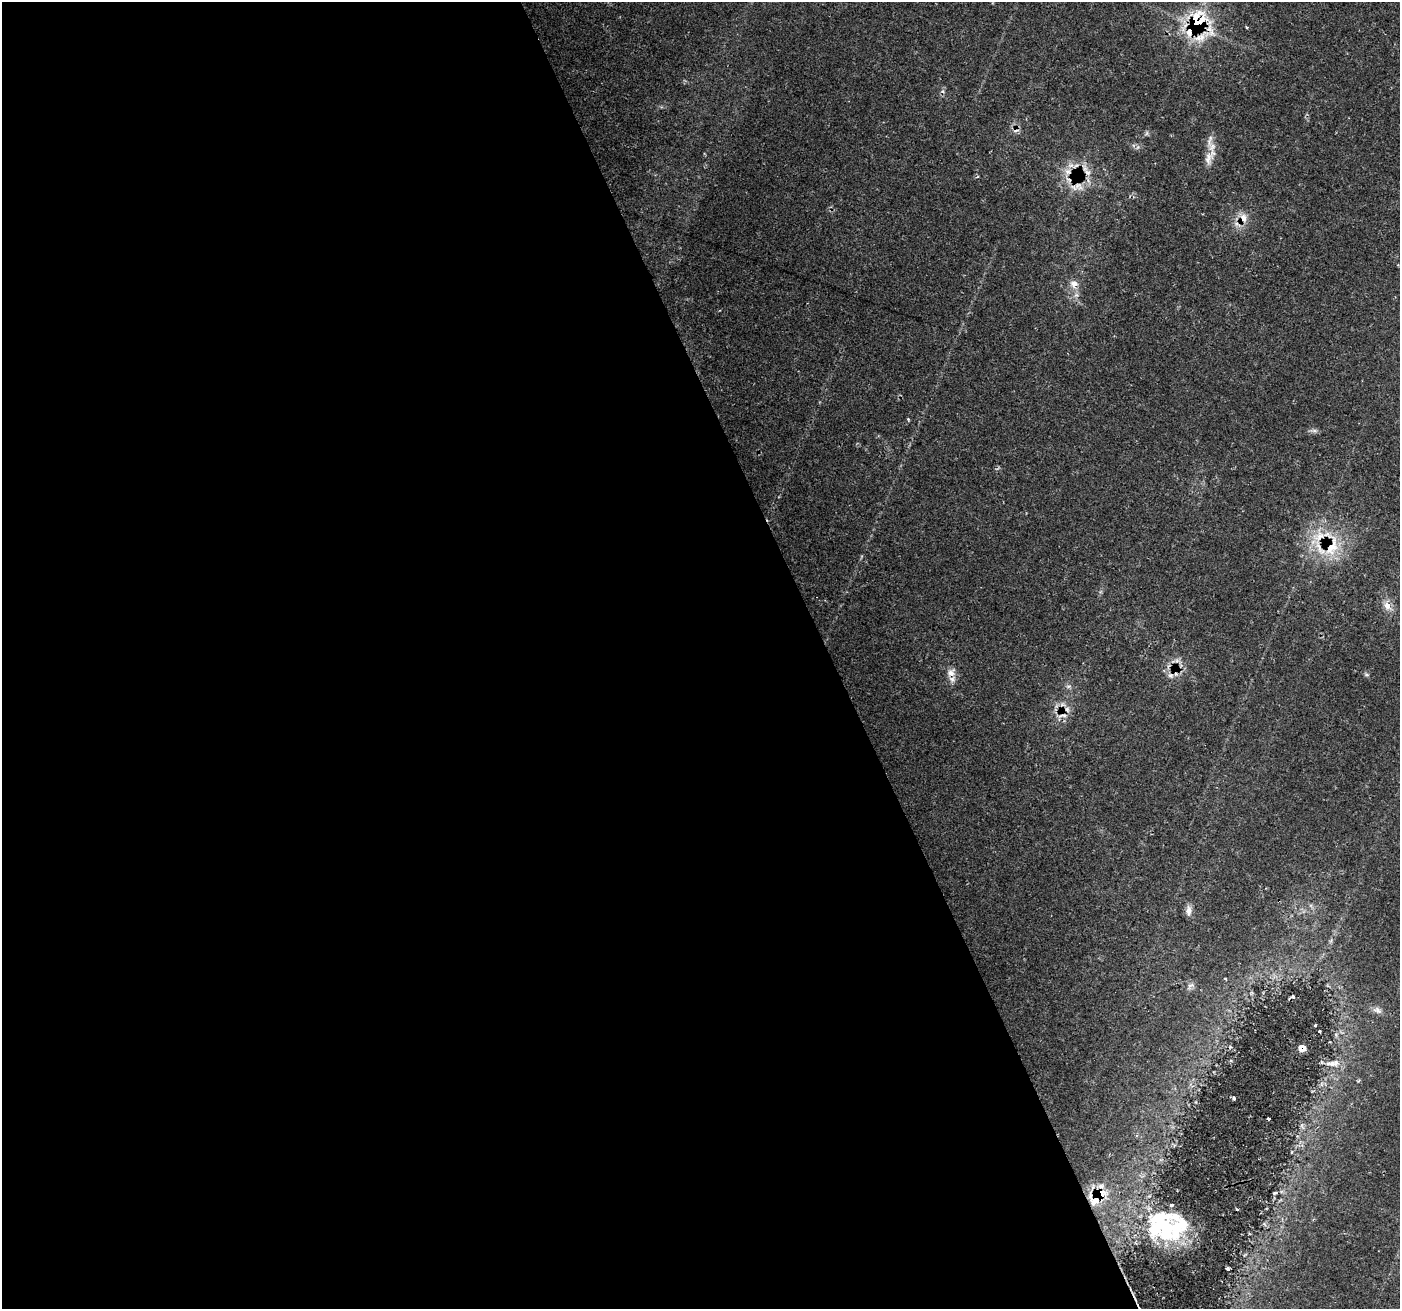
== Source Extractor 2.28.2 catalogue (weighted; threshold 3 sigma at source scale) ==
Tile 9 of 4 x 4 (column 1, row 3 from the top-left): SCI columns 1-1398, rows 1448-2754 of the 5594 x 5449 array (HDU 1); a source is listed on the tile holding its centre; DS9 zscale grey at full resolution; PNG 1402 x 1311 px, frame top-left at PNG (2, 2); no overlay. Shown black and unused: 59% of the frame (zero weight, under 2 of 3 exposures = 1% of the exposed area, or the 3 px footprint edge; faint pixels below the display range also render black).
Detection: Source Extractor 2.28.2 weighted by HDU 2 'WHT'; one run over the whole footprint, this tile lists its part. Background 0.0408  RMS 0.0038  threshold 0.017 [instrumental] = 3 sigma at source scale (4.5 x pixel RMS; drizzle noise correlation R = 1.50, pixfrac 1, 0.0396/0.0396 arcsec/px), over >= 5 px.
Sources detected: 51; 1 inside a brighter object's white glare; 6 cosmic-ray / hot-pixel residue — not listed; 12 inside a brighter listed object's ellipse — not listed separately; the other 32 listed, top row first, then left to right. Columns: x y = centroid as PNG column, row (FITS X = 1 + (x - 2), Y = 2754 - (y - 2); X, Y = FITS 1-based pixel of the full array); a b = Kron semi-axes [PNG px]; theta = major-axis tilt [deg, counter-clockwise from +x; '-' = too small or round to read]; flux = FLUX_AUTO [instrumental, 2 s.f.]
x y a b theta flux
1197 23 20 15 57 28
1147 133 7 4 71 0.63
1210 140 21 6 76 2.7
1208 159 18 12 86 4.1
1068 171 10 8 -43 2.5
1079 186 16 10 -8 4
1243 218 13 10 -81 4
1074 284 10 9 - 2.8
908 419 4 2 - 0.4
1314 430 9 4 -8 1
1332 547 34 17 68 15
1387 605 11 9 -61 3.3
1177 660 7 6 - 1.2
951 673 11 9 53 2.6
1366 675 8 4 0 0.57
1068 686 7 4 1 0.75
1067 709 9 6 -75 1.8
1188 911 15 6 87 2
1225 979 4 3 - 0.38
1190 986 13 6 33 1.5
1377 1010 13 8 -27 1.9
1315 1025 3 2 - 0.42
1319 1031 3 2 - 0.4
1302 1048 6 6 - 5
1336 1062 12 10 87 2.6
1234 1098 4 3 - 0.59
1268 1119 3 3 - 0.86
1275 1193 5 4 - 0.43
1095 1200 20 16 -78 8.9
1237 1209 3 2 - 0.42
1164 1228 47 33 -14 38
1228 1268 3 3 - 0.5
Overlapping masked pixels (flux is a lower limit): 7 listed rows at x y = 1197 23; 1068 171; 1243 218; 1332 547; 1067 709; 1302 1048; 1095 1200